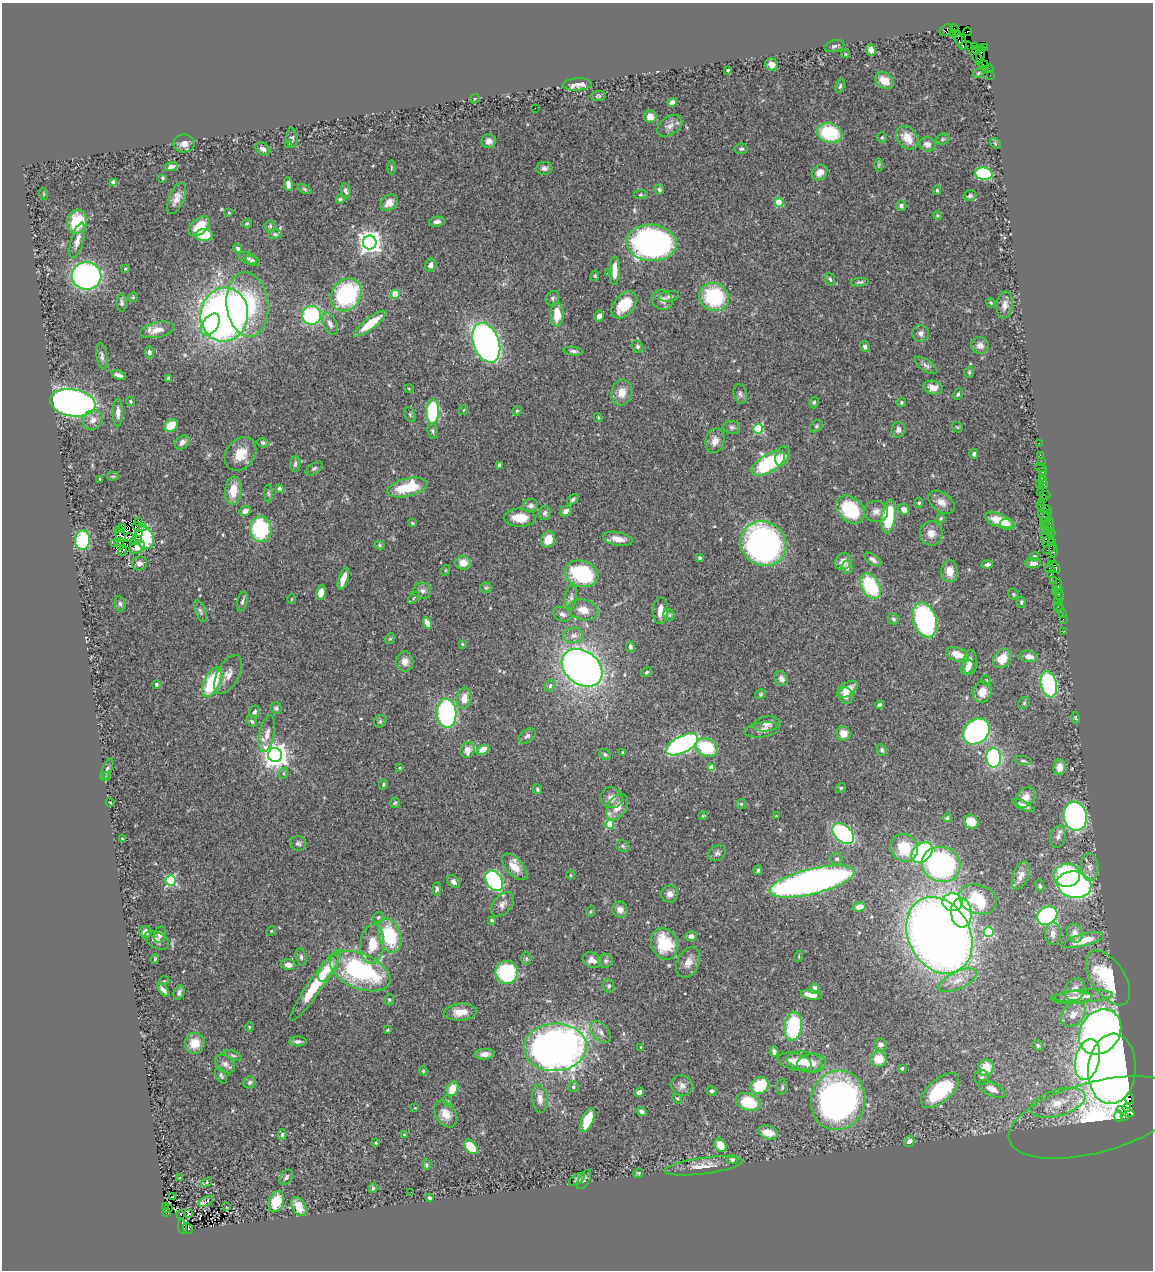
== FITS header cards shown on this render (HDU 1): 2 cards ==
NAXIS1  =                 1151
NAXIS2  =                 1268

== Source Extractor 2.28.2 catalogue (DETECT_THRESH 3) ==
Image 1151 x 1268 px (HDU 1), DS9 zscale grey, 1 PNG px = 1 image px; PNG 1155 x 1272 px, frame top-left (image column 1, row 1268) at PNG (2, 3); each listed source drawn as its Kron ellipse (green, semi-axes under 4 px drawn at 4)
Background 0.605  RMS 0.032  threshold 0.0962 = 3 sigma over >= 5 px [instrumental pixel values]
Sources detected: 497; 1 with non-positive FLUX_AUTO (blend fragments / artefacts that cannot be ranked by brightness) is neither listed nor drawn; the other 496 listed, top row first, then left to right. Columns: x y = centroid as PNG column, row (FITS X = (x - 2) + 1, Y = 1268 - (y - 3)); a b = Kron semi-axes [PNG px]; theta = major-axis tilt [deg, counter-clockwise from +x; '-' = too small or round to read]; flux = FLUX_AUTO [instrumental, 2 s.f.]
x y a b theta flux
954 29 4 3 - 31
946 30 7 5 39 55
967 32 4 3 - 68
952 34 4 3 - 250
958 38 8 4 -71 200
961 42 8 4 -69 160
834 46 10 5 16 6.6
974 46 3 2 - 42
984 47 3 2 - 43
979 48 3 2 - 28
871 50 5 4 - 15
976 51 4 3 - 70
845 54 4 4 - 2.2
975 54 15 3 -59 230
981 54 9 3 84 11
772 64 6 6 - 19
984 65 4 2 - 13
985 69 2 2 - 10
989 69 4 2 - 16
728 70 3 3 - 4.1
978 73 6 4 29 2.8
990 75 3 2 - 4.9
884 81 10 7 -34 29
577 84 14 6 4 23
840 86 7 4 74 4.1
598 96 8 5 8 3.7
475 99 5 3 - 2
672 102 5 4 - 10
535 108 2 2 - 0.78
650 117 6 6 - 14
670 126 14 9 36 13
830 133 13 10 -14 130
882 137 5 5 - 3
292 138 10 5 -87 4.9
907 138 13 9 -51 34
942 139 7 5 21 3.2
489 141 7 7 - 13
184 143 10 9 - 15
995 143 6 4 -46 2.6
289 144 3 3 - 2.4
927 144 8 7 - 12
263 149 8 6 -31 7.5
741 149 6 5 - 4.3
879 165 6 4 -90 3.4
171 167 7 4 15 6.2
391 167 7 3 -90 2.6
544 168 8 6 7 7.4
819 173 8 7 - 19
984 174 9 6 -10 210
163 178 3 3 - 2.8
113 182 4 4 - 22
288 184 7 4 -79 9.3
304 189 7 4 -28 2.8
659 190 5 4 - 4.5
937 190 5 4 - 3
346 191 7 4 -80 6.4
44 194 6 3 -72 2.3
641 194 7 4 6 3.2
970 196 6 5 - 5.2
177 198 16 7 70 16
340 199 4 3 - 3.6
389 203 9 7 39 18
779 203 4 4 - 82
901 206 5 5 - 5.2
229 213 3 2 - 1.2
937 216 4 3 - 2.6
77 222 12 9 74 92
437 222 8 5 7 8.3
247 223 5 4 - 2.4
199 226 12 7 40 40
270 226 5 5 - 3.1
275 234 7 4 7 3.9
204 235 9 6 -2 62
77 240 18 6 74 16
370 242 7 7 - 1800
652 243 25 18 -4 660
238 248 5 4 - 4.4
248 258 9 5 -20 5.4
253 261 8 4 -24 3.9
431 265 6 5 - 8.2
125 269 4 3 - 2.2
615 270 14 5 89 29
609 273 4 4 - 5.4
87 276 15 14 - 650
595 276 5 4 - 2.7
830 279 6 4 -69 3.8
860 282 9 4 4 4.2
395 294 4 4 - 53
346 295 17 14 57 290
669 296 10 5 9 5.8
133 297 5 4 - 2.4
714 297 15 14 - 160
552 298 8 6 57 4.9
662 300 11 9 -32 16
122 303 9 5 -89 5.5
991 303 5 3 - 2.7
247 305 32 21 -84 180
624 305 15 10 49 62
1005 305 13 8 83 13
557 314 12 6 -89 39
224 315 27 23 81 1400
312 315 9 9 - 260
599 316 5 5 - 12
210 324 12 7 54 84
330 324 12 6 -64 9.8
370 324 19 6 38 56
157 330 17 7 12 23
921 333 8 8 - 9.8
486 343 21 13 -70 910
980 345 9 8 - 14
637 347 6 5 - 4.4
865 347 5 5 - 5.7
573 351 10 4 -7 5.8
149 352 6 4 -85 5.2
102 356 13 5 -82 7.8
926 365 13 5 -33 7.9
969 372 6 4 71 3
119 375 8 3 -21 7.8
169 378 4 4 - 4.5
933 387 9 7 -14 17
409 389 5 3 - 1.9
622 392 13 10 78 25
740 394 10 6 -75 6.6
958 394 6 4 63 4.5
131 401 4 4 - 3.4
814 402 6 4 73 3.3
901 402 5 4 - 4.5
73 403 23 13 -9 1100
464 410 5 3 - 1.8
517 411 5 4 - 2.7
118 412 14 5 -90 13
433 412 12 6 87 160
410 415 8 5 -64 4
598 417 4 3 - 2.4
93 420 10 9 - 15
171 425 7 5 35 54
816 426 7 5 41 4
732 427 8 6 -6 5.6
957 427 6 4 -46 2.7
758 429 5 5 - 170
898 430 8 7 - 8.3
432 431 7 5 -81 4.2
715 441 12 9 75 18
182 442 8 6 43 15
263 443 6 4 -18 5.1
1039 443 2 2 - 13
240 454 18 14 53 41
974 454 5 4 - 5
1040 455 2 2 - 17
782 456 10 6 69 17
1041 461 2 2 - 14
768 463 18 9 30 190
295 464 7 5 84 6
499 465 4 3 - 4.5
314 468 10 5 36 4.9
1041 468 6 2 -18 54
1043 472 3 3 - 41
113 476 6 4 -1 3.1
1042 477 3 3 - 37
100 479 3 2 - 2.1
1044 481 3 3 - 32
1039 484 3 2 - 16
1044 484 4 3 - 57
407 487 20 9 14 86
279 488 4 3 - 7
233 491 14 8 83 41
1041 492 3 2 - 44
269 493 9 4 -88 4.1
1045 495 5 2 - 19
1044 499 3 2 - 8.5
573 500 6 4 40 5.2
941 502 14 9 -36 18
1042 502 2 2 - 47
919 503 5 4 - 3.2
531 506 7 7 - 7.9
1040 506 2 2 - 11
904 509 6 5 - 15
850 510 16 12 -44 120
1047 510 5 3 - 38
245 511 5 5 - 11
566 511 6 5 - 10
876 512 12 10 -1 15
545 513 7 6 - 7.3
888 516 17 7 83 120
1044 516 7 4 -54 39
520 518 16 9 -2 38
941 518 5 3 - 2.3
1046 519 10 2 71 140
999 520 15 6 -19 63
139 522 3 2 - 7.1
1045 522 4 4 - 81
412 523 3 3 - 2.3
1007 524 7 5 -18 13
1050 525 8 3 -84 63
1046 526 4 3 - 28
139 527 7 3 -10 9.5
123 528 3 2 - 1.6
119 529 3 2 - 1.4
261 529 13 11 -78 160
1044 530 2 2 - 23
1047 532 2 2 - 25
140 533 3 3 - 11
931 533 12 11 - 21
1051 533 5 2 - 96
120 535 8 3 -57 5
129 537 4 3 - 1.5
145 538 11 9 -69 100
1046 538 5 3 - 110
548 539 8 7 - 35
618 539 15 6 -11 21
83 540 9 7 88 160
136 540 6 2 20 4.3
1048 541 7 5 40 84
119 542 4 2 - 1.4
115 543 2 2 - 1.3
1052 543 4 2 - 21
763 544 24 21 -33 730
120 545 4 2 - 0.59
380 545 5 4 - 2.6
137 547 8 5 34 12
1049 549 7 3 37 74
123 550 5 3 - 21
1053 550 7 3 -87 75
1034 557 5 4 - 3.8
700 558 4 3 - 3.3
873 560 10 5 -34 8.9
1052 560 2 2 - 15
843 562 9 7 42 23
139 563 7 7 - 10
463 563 7 7 - 23
1033 563 8 5 0 9.8
987 564 6 4 12 5.6
847 567 6 5 - 7.4
1055 567 7 4 -56 140
1050 568 5 3 - 21
446 570 5 3 - 2
950 571 11 8 -85 24
582 574 17 13 -17 220
1050 575 3 2 - 73
343 579 12 4 72 22
1054 581 3 2 - 78
1057 584 6 4 69 90
871 586 14 9 -58 140
486 588 6 5 - 3.8
1059 590 3 2 - 23
422 591 9 8 - 8.7
1055 591 2 2 - 170
321 593 7 5 77 17
1013 594 5 5 - 3.1
1059 595 6 3 -60 54
571 597 12 5 85 8.8
414 598 7 2 45 2.3
292 599 4 3 - 1.5
1058 601 4 3 - 13
242 602 10 5 76 5.9
1021 602 5 4 - 3.4
120 604 8 5 -78 5.6
1058 606 4 3 - 33
583 610 15 10 -13 26
1061 610 3 3 - 37
200 611 11 5 -69 6.5
661 611 13 8 89 21
562 614 10 7 -24 9.1
1062 614 3 2 - 7.1
669 615 6 5 - 4.3
893 619 6 5 - 4.1
1063 619 2 2 - 6.7
925 620 18 11 -72 350
427 623 6 4 -63 17
1064 631 2 2 - 4.4
574 635 10 7 11 12
390 639 5 4 - 3.1
462 644 4 4 - 2.2
630 647 5 4 - 5.8
957 655 11 6 -18 33
1028 656 9 5 -8 15
1002 658 10 8 52 38
405 661 10 8 -84 15
970 662 12 7 86 15
967 667 7 6 - 14
582 668 22 16 -37 1400
646 672 6 4 27 2.8
228 675 21 10 62 23
781 679 8 6 -57 11
986 681 5 5 - 2.7
212 682 16 8 63 130
1049 684 13 8 -78 230
156 685 4 3 - 6.4
550 686 6 4 59 5
847 689 11 6 34 24
982 692 11 9 71 26
761 694 6 4 33 3.3
846 696 8 7 - 13
464 698 10 7 81 24
1024 703 6 5 - 3.7
879 705 4 4 - 5.8
276 708 6 5 - 4.3
255 712 6 5 - 5.8
447 713 14 10 -86 380
1076 718 5 3 - 2.5
252 721 6 4 -51 3.9
380 721 6 5 - 4.1
767 724 13 7 8 10
762 730 18 7 8 16
976 731 14 11 40 710
267 734 19 7 78 18
843 734 7 7 - 22
527 736 9 6 36 6.8
682 744 17 8 28 540
707 748 11 8 -25 110
468 750 8 7 - 30
483 750 6 4 35 37
882 750 6 4 -71 4.1
622 752 4 2 - 1.6
605 754 6 5 - 4
275 755 7 7 - 2400
994 758 10 7 -90 290
1023 761 9 3 -11 3.9
1059 767 7 6 - 18
399 768 3 3 - 2.3
711 768 4 4 - 33
107 769 12 4 66 6.8
284 773 5 3 - 2.9
107 776 4 4 - 2.4
383 785 5 4 - 2.8
841 788 5 4 - 3.1
537 789 5 4 - 3.6
1026 797 11 8 51 22
611 798 11 10 - 16
110 802 4 3 - 1.7
395 803 5 5 - 3.4
741 804 5 4 - 2.2
1023 805 12 4 -25 9.5
617 807 14 9 60 26
703 816 5 3 - 1.8
776 816 3 2 - 1.6
1075 816 14 11 -78 670
947 818 5 4 - 4.2
971 822 7 6 - 31
610 824 4 4 - 86
843 834 13 8 -41 260
1058 837 11 7 78 9.7
122 839 3 3 - 1.8
298 843 8 7 - 5.7
623 846 7 5 -24 3.8
904 848 14 13 - 68
922 852 12 8 45 240
717 853 9 7 38 6.8
837 859 6 6 - 4.5
941 864 19 17 -19 470
515 867 16 8 -47 27
1090 867 14 9 -86 13
758 870 4 3 - 3.4
570 875 4 3 - 1.9
1067 875 13 11 10 210
1021 876 15 7 69 17
171 880 5 5 - 250
494 881 11 7 -57 350
812 881 44 12 14 1400
453 882 7 5 -47 10
1074 885 17 13 -10 760
1040 886 6 4 -79 3.9
437 889 6 4 84 5.4
670 894 8 8 - 12
978 899 19 14 -20 100
953 902 10 8 -3 260
502 904 14 9 49 13
859 907 6 4 13 16
620 910 8 7 - 14
591 911 5 3 - 2.3
961 913 14 10 -85 130
1047 916 10 8 29 410
378 917 6 5 - 3.6
492 920 3 3 - 3.3
271 931 5 4 - 2.2
145 932 6 6 - 9.1
989 932 5 5 - 150
1075 933 9 7 -69 15
1053 934 11 8 89 13
160 935 8 6 73 8.5
939 935 40 31 -62 2600
390 936 17 11 -75 120
691 936 6 5 - 8.8
157 940 13 8 -27 12
1083 940 21 6 14 43
372 944 20 12 85 47
664 944 16 13 -69 96
799 956 5 3 - 2
301 957 9 5 -76 5.1
526 958 6 5 - 4.5
155 959 5 3 - 3.6
592 960 10 7 -25 13
606 961 7 7 - 5.2
688 962 16 11 64 21
288 965 7 5 -12 14
328 968 15 7 57 23
360 971 32 17 -22 320
507 972 11 11 - 170
1108 978 31 16 -56 180
958 980 20 9 26 26
164 981 5 3 - 1.9
315 985 43 7 55 120
609 986 7 5 -82 5.2
814 989 5 4 - 15
163 990 8 4 -47 8.2
1075 990 12 10 66 19
179 992 7 5 67 6.7
811 995 10 4 -10 22
1083 996 29 6 3 25
1072 998 20 6 3 16
389 999 6 4 -86 3.5
460 1012 16 8 4 29
1073 1014 14 10 43 24
249 1027 5 4 - 2.1
793 1027 14 9 83 160
388 1030 3 2 - 2.6
600 1032 13 8 -49 13
1100 1032 24 19 53 980
298 1041 9 5 1 7
195 1043 10 10 - 33
880 1045 6 6 - 6.6
1038 1045 5 5 - 4.6
555 1047 31 24 3 1400
641 1047 3 3 - 2.2
774 1052 5 4 - 9.8
485 1054 10 5 4 12
233 1055 10 4 -23 4.3
879 1059 8 7 - 32
1087 1060 21 12 76 740
794 1061 17 8 -13 24
805 1061 18 10 -9 34
812 1063 14 9 7 30
225 1064 11 7 -41 10
902 1068 3 3 - 5.6
986 1068 8 7 - 49
1112 1069 35 24 85 1800
423 1071 4 4 - 3.2
221 1075 9 5 -60 4.8
982 1077 7 7 - 5.9
249 1082 6 5 - 5.2
760 1085 9 8 - 92
682 1086 11 10 - 13
573 1087 5 5 - 4.8
782 1087 8 5 80 4.5
452 1089 7 5 63 36
992 1089 15 7 -27 18
940 1090 23 11 41 160
712 1091 5 4 - 4.5
639 1092 5 4 - 8.9
677 1098 5 4 - 2.7
540 1099 14 7 -85 14
1129 1099 5 3 - 91
838 1100 30 27 73 690
448 1101 6 4 -70 2.5
748 1102 12 8 -21 82
1058 1103 28 13 16 59
415 1108 4 2 - 1.3
1127 1108 4 3 - 160
641 1111 6 4 -27 5.9
1125 1112 9 4 -19 710
446 1114 15 10 -56 21
1118 1116 5 4 - 210
1124 1116 3 3 - 76
1095 1117 89 35 15 360
588 1120 12 5 67 72
768 1132 10 6 -16 31
282 1134 5 4 - 3.6
404 1135 3 2 - 2.1
909 1142 6 5 - 11
376 1143 4 3 - 2.2
720 1145 7 5 -60 27
471 1147 8 5 -49 56
732 1160 5 4 - 4.9
426 1165 5 4 - 3.1
703 1166 39 8 7 32
638 1173 5 4 - 2.6
286 1177 8 6 52 7
180 1178 3 2 - 1.9
577 1179 9 5 34 4.2
584 1180 11 5 59 5.5
207 1182 6 4 35 2.5
373 1188 5 4 - 3.2
411 1192 3 2 - 2.4
172 1197 2 2 - 2.2
429 1198 4 3 - 5.1
206 1201 8 3 32 57
276 1202 11 7 71 61
165 1207 4 2 - 26
226 1207 2 2 - 1.7
299 1207 10 7 -60 36
168 1208 4 3 - 22
166 1212 4 3 - 280
189 1213 3 2 - 5.7
181 1214 3 3 - 4.4
182 1227 7 3 -84 180
188 1228 6 3 -51 180
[1 non-positive-flux detection neither listed nor drawn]